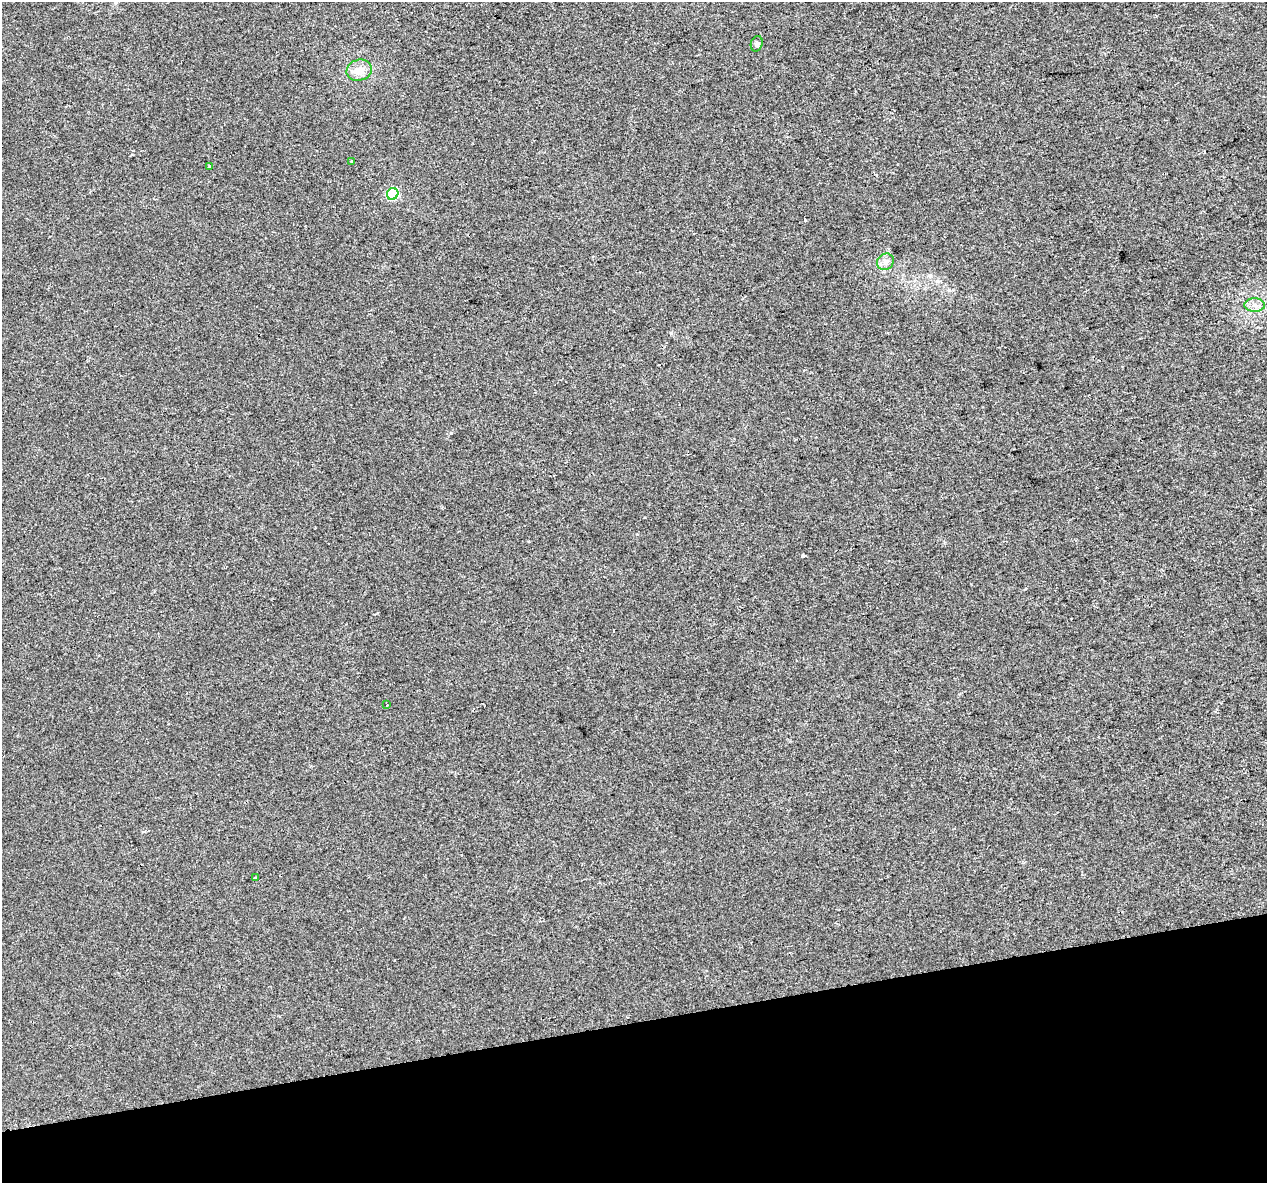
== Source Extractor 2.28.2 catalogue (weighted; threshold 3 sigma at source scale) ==
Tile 14 of 4 x 4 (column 2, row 4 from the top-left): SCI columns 1266-2530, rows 88-1268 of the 5060 x 4850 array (HDU 1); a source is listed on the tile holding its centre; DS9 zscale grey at full resolution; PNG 1269 x 1185 px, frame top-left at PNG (2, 2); each listed source drawn as its Kron ellipse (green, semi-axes under 4 px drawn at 4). Shown black and unused: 14% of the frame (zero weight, under 2 of 3 exposures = <1% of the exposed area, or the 3 px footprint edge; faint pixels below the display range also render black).
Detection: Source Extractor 2.28.2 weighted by HDU 2 'WHT'; one run over the whole footprint, this tile lists its part. Background 0.00547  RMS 0.0046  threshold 0.0208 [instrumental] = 3 sigma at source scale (4.5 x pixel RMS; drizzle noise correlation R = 1.50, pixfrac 1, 0.0396/0.0396 arcsec/px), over >= 5 px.
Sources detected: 9; all 9 listed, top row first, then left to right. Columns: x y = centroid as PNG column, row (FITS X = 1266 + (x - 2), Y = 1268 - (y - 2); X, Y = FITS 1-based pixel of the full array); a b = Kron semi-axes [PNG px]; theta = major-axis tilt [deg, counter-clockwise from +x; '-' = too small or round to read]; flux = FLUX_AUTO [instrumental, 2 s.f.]
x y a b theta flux
757 44 8 6 71 1.1
359 70 13 10 15 4.9
351 161 3 3 - 0.9
209 166 4 2 - 1.2
393 194 6 5 - 43
885 262 9 7 41 2.2
1255 305 10 6 0 2.4
387 705 3 2 - 0.64
255 878 3 3 - 1.4